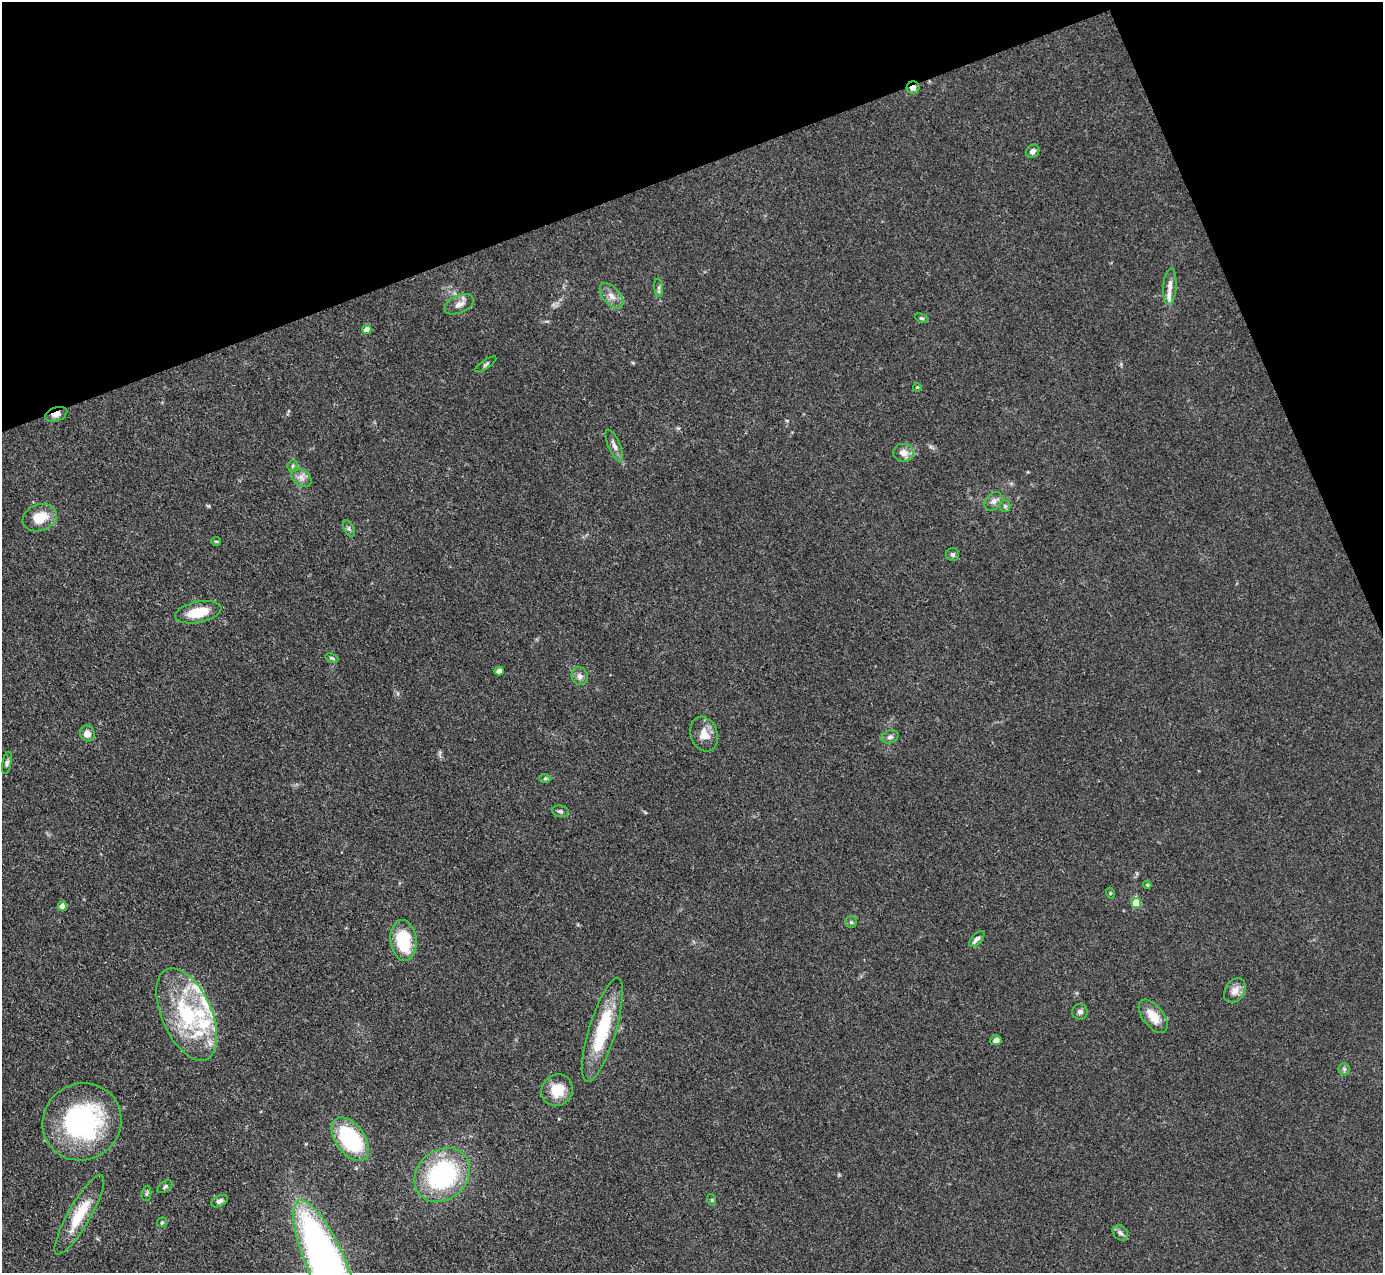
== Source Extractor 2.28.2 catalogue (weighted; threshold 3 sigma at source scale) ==
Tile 3 of 4 x 4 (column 3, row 1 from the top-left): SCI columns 2766-4146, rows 4097-5367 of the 5531 x 5521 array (HDU 1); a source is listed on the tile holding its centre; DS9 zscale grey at full resolution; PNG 1385 x 1275 px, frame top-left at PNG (2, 2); each listed source drawn as its Kron ellipse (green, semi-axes under 4 px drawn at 4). Shown black and unused: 19% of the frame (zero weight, under 3 of 4 exposures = <1% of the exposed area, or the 3 px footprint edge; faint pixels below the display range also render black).
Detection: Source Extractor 2.28.2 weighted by HDU 2 'WHT'; one run over the whole footprint, this tile lists its part. Background 0.106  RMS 0.0066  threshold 0.0298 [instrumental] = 3 sigma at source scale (4.5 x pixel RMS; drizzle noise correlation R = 1.50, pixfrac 1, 0.05/0.05 arcsec/px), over >= 5 px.
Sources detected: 63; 6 inside a brighter listed object's ellipse — not listed separately; the other 57 listed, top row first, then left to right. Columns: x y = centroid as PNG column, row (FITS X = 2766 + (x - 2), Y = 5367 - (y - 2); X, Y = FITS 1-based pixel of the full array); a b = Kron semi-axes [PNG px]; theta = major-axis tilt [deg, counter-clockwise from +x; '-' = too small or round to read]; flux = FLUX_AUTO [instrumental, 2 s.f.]
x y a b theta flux
913 88 6 6 - 3.9
1033 151 7 6 - 2.6
1170 287 18 6 85 5
659 288 9 4 -84 1.6
612 296 15 8 -48 5.6
459 304 15 8 23 4.5
922 318 7 4 -19 1
367 329 4 4 - 5.4
486 364 12 3 34 1.3
917 387 4 3 - 0.57
56 414 11 7 19 3.6
614 445 17 6 -67 3.4
903 453 10 9 - 5.5
293 466 6 5 - 1.2
301 477 11 7 -40 4
994 501 10 7 48 3
1005 506 5 5 - 1.3
40 518 17 13 19 14
349 529 9 5 -63 1.6
216 541 5 3 - 0.85
953 555 6 6 - 1.6
198 612 23 10 11 18
332 658 7 3 -25 1.1
499 671 4 4 - 5
580 676 9 8 - 3
87 734 8 7 - 5.8
704 734 18 13 -72 8.4
890 737 9 6 19 2
7 763 11 4 79 1.7
545 778 6 4 1 0.87
560 811 8 6 -11 1.6
1147 885 4 3 - 0.63
1110 893 5 3 - 0.63
1136 903 5 5 - 17
62 906 4 4 - 7.6
851 922 6 5 - 1.2
977 939 10 5 45 2.8
403 940 20 13 -83 34
1235 991 13 9 58 5.7
1080 1012 8 7 - 2
187 1014 49 25 -66 66
1153 1016 19 10 -52 11
602 1030 54 13 73 41
996 1040 5 5 - 2.9
1344 1069 5 5 - 1.3
557 1090 16 15 - 14
82 1122 40 38 33 110
350 1139 25 14 -54 62
442 1175 30 24 41 87
165 1187 8 5 38 1.4
146 1194 7 5 84 1.3
712 1200 6 3 -72 0.75
219 1201 9 5 27 2.1
79 1215 46 11 60 24
162 1222 5 5 - 0.84
1120 1233 8 6 -46 2.4
326 1263 68 19 -67 480
Overlapping masked pixels (flux is a lower limit): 2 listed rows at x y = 913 88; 56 414
Isophote crosses this tile's border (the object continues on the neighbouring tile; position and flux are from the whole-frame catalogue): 1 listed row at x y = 326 1263